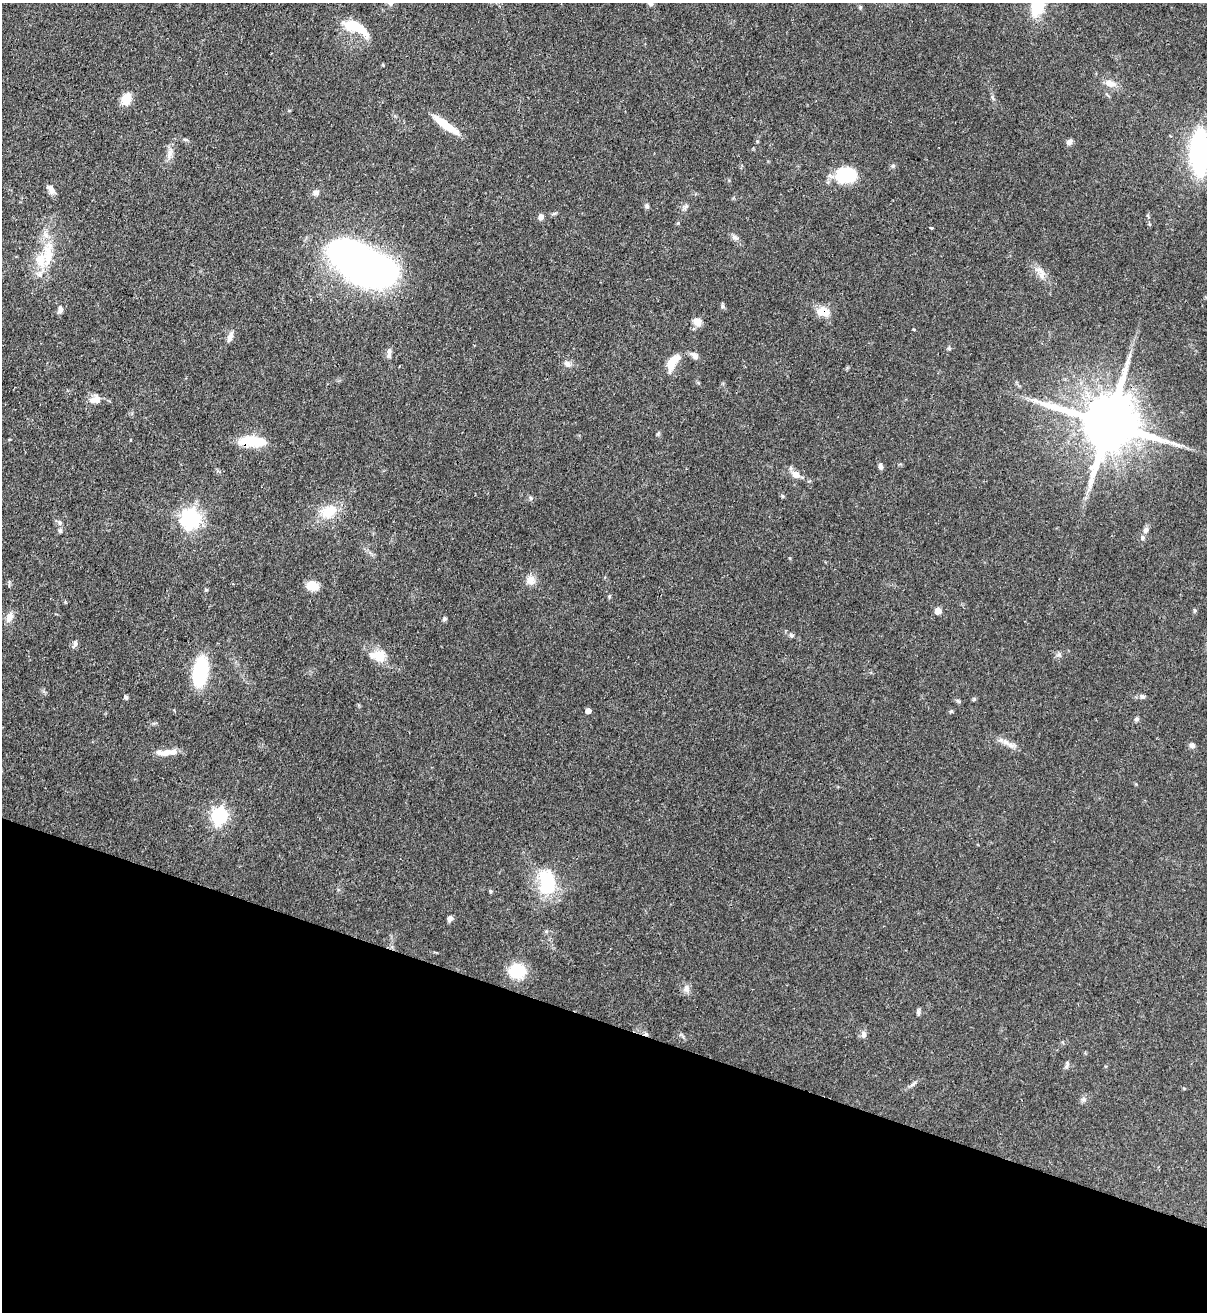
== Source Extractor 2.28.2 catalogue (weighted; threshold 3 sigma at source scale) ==
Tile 15 of 4 x 4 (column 3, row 4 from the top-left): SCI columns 2628-3832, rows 31-1340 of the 5380 x 5305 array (HDU 1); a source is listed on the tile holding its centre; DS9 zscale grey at full resolution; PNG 1209 x 1314 px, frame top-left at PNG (2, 3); no overlay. Shown black and unused: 22% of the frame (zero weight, under 3 of 4 exposures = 7% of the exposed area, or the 3 px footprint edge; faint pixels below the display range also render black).
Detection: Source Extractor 2.28.2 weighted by HDU 2 'WHT'; one run over the whole footprint, this tile lists its part. Background 0.102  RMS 0.0041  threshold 0.0186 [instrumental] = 3 sigma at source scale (4.5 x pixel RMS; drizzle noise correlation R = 1.50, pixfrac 1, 0.05/0.05 arcsec/px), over >= 5 px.
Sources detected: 81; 3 inside a brighter object's white glare — not listed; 5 inside a brighter listed object's ellipse — not listed separately; the other 73 listed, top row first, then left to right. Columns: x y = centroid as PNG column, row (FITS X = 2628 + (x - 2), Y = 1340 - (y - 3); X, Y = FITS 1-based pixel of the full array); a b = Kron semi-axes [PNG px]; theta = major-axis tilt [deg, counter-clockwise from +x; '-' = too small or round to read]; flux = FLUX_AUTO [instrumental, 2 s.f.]
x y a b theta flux
650 3 8 6 -37 1.4
1037 6 25 15 75 15
362 30 23 11 -39 6.9
1110 83 15 8 -14 3.1
126 99 16 11 58 4.7
446 125 33 7 -36 9.4
185 140 6 4 -1 0.61
1069 142 8 6 27 1.5
1200 152 37 15 89 77
170 153 16 6 79 2.6
847 175 21 15 7 20
50 189 12 7 -57 2.3
316 192 9 6 8 1.5
647 206 6 5 - 0.93
686 207 9 5 45 1.1
541 217 6 5 - 2
931 228 3 3 - 0.57
735 237 10 6 -18 1.3
48 254 46 13 83 14
361 264 61 28 -33 220
1040 270 15 6 -28 2.5
723 306 6 5 - 0.76
60 310 10 6 79 1.6
823 312 16 10 -8 6
697 322 9 8 - 3.5
914 329 4 2 - 0.34
230 336 12 6 69 2.3
949 348 6 4 46 0.55
389 353 14 5 83 1.7
694 356 11 7 -41 2
567 363 9 7 -16 1.7
672 363 20 9 60 7.7
95 400 15 10 10 3.6
1109 424 18 16 -20 3200
130 440 3 2 - 0.33
249 440 24 11 8 11
880 466 7 5 -80 1.2
796 474 10 7 -26 3.5
531 498 6 4 -70 0.59
329 511 23 16 23 9.5
190 519 7 7 - 200
1146 530 8 7 - 1.5
60 531 6 5 - 0.9
1142 537 7 6 - 1.1
531 580 12 12 - 3.3
313 586 13 9 -12 5.6
609 596 7 3 81 0.5
1194 610 6 4 -88 0.51
938 611 5 5 - 6
10 617 14 9 72 2.9
444 619 6 5 - 0.78
791 636 7 5 -49 0.86
75 644 9 5 84 1.2
380 656 15 14 - 6.6
200 672 27 13 82 31
1142 696 6 5 - 1
125 697 7 5 -42 0.68
588 711 4 4 - 2.8
1137 719 6 5 - 0.84
1006 742 17 6 -38 2.9
1192 745 7 6 - 1.3
166 752 13 8 22 2.9
219 816 7 6 - 130
548 884 28 16 -75 24
490 891 5 4 - 0.52
449 919 7 6 - 1.3
517 971 14 12 -8 19
686 989 12 7 -77 1.9
918 1012 8 5 86 0.86
864 1034 9 7 -86 1.4
1067 1065 11 5 79 1.2
913 1084 9 4 36 1
1083 1099 9 4 0 0.9
Overlapping masked pixels (flux is a lower limit): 3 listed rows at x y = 823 312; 1109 424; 249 440
Isophote crosses this tile's border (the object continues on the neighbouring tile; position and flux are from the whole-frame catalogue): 3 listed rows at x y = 650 3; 1037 6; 1200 152
Unlisted compact peaks at least as high as the median listed source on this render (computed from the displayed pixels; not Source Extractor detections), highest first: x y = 893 166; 951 711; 992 97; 974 699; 206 590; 1059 654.